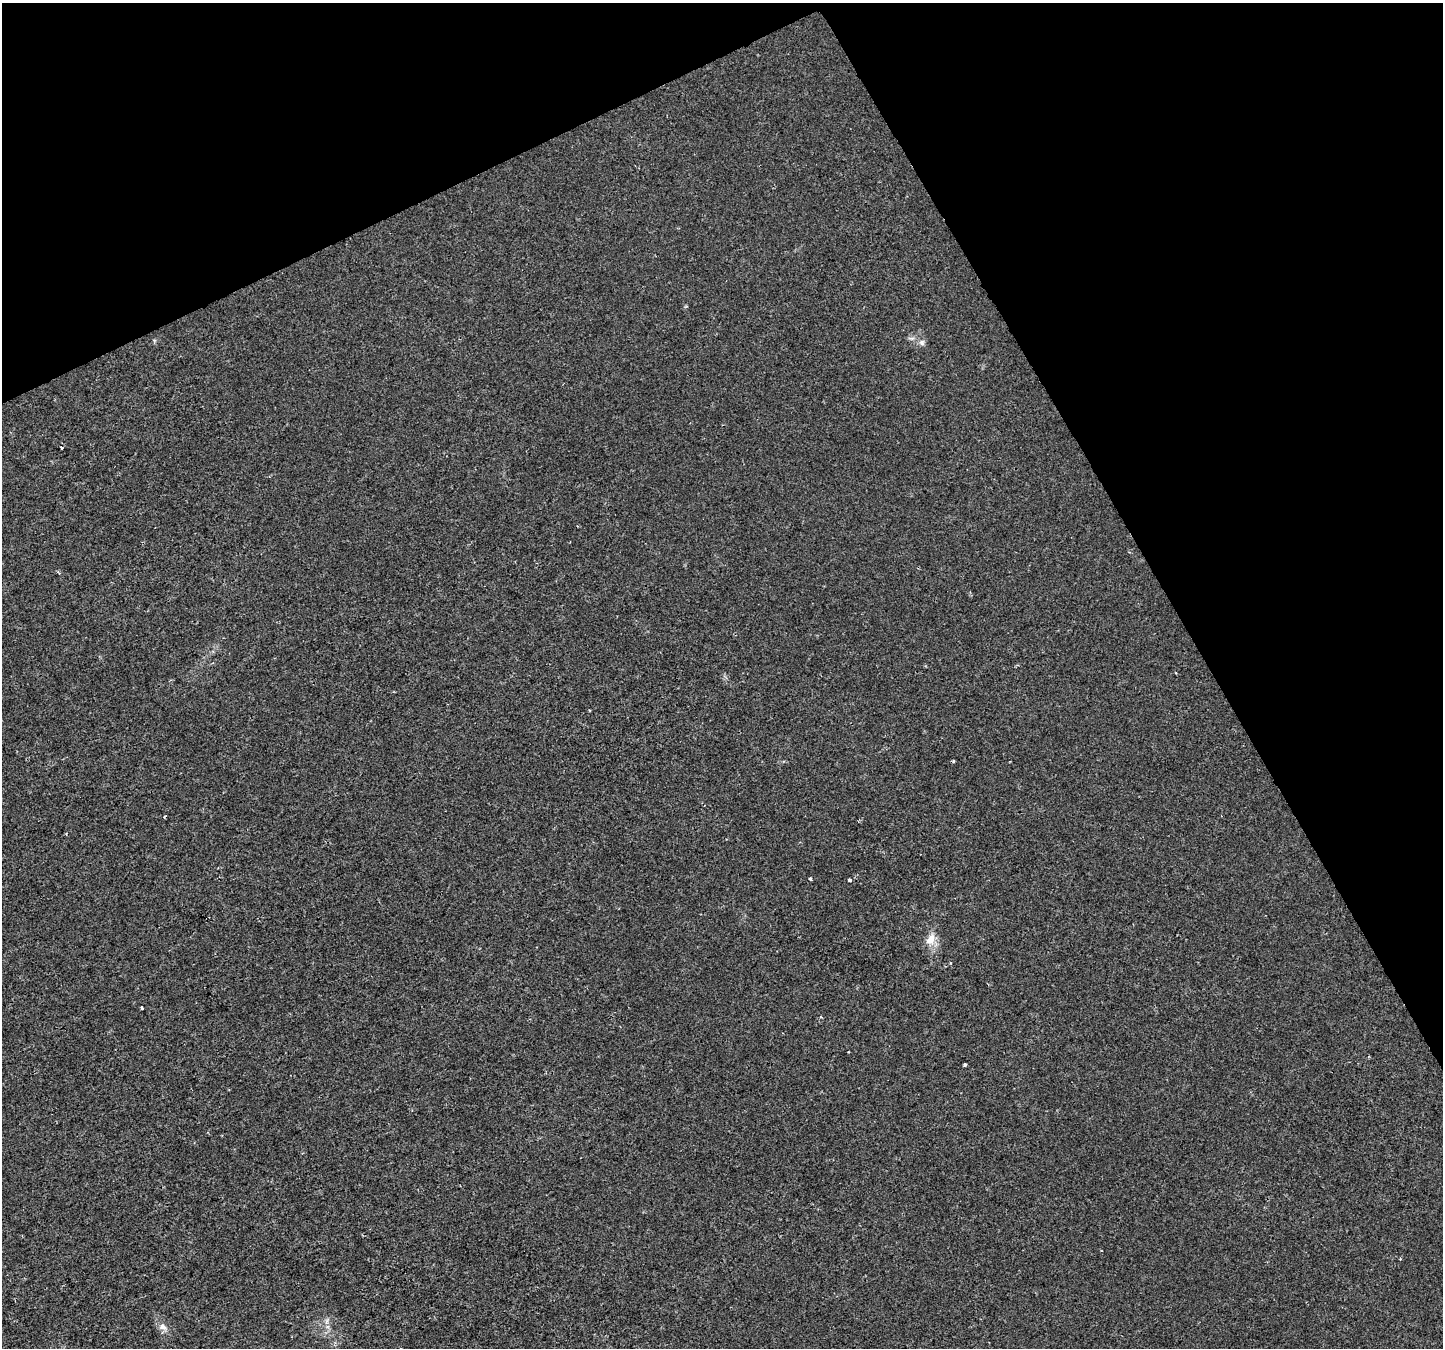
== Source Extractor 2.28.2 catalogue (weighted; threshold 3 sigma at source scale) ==
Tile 3 of 4 x 4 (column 3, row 1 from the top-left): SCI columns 2882-4322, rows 4142-5487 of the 5769 x 5649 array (HDU 1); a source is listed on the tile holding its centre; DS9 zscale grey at full resolution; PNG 1445 x 1350 px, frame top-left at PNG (2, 3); no overlay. Shown black and unused: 26% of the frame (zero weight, under 2 of 3 exposures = <1% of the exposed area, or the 3 px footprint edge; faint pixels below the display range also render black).
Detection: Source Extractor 2.28.2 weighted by HDU 2 'WHT'; one run over the whole footprint, this tile lists its part. Background 0.00101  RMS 0.0023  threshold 0.0102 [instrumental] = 3 sigma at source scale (4.5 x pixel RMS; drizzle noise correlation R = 1.50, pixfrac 1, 0.0396/0.0396 arcsec/px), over >= 5 px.
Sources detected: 12; all 12 listed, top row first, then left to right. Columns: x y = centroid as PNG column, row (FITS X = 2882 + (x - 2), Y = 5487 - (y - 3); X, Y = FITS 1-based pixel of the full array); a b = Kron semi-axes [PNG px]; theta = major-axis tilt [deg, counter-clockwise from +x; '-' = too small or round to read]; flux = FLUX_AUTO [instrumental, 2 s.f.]
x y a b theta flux
922 343 8 8 - 0.76
61 448 3 2 - 0.39
953 761 4 3 - 0.3
164 816 4 3 - 0.24
810 879 3 3 - 0.6
849 880 3 3 - 0.68
931 939 16 10 64 2.6
142 1008 3 3 - 0.8
965 1064 3 3 - 0.61
1400 1259 3 3 - 0.16
327 1321 7 4 71 0.51
163 1327 11 8 -18 1.2